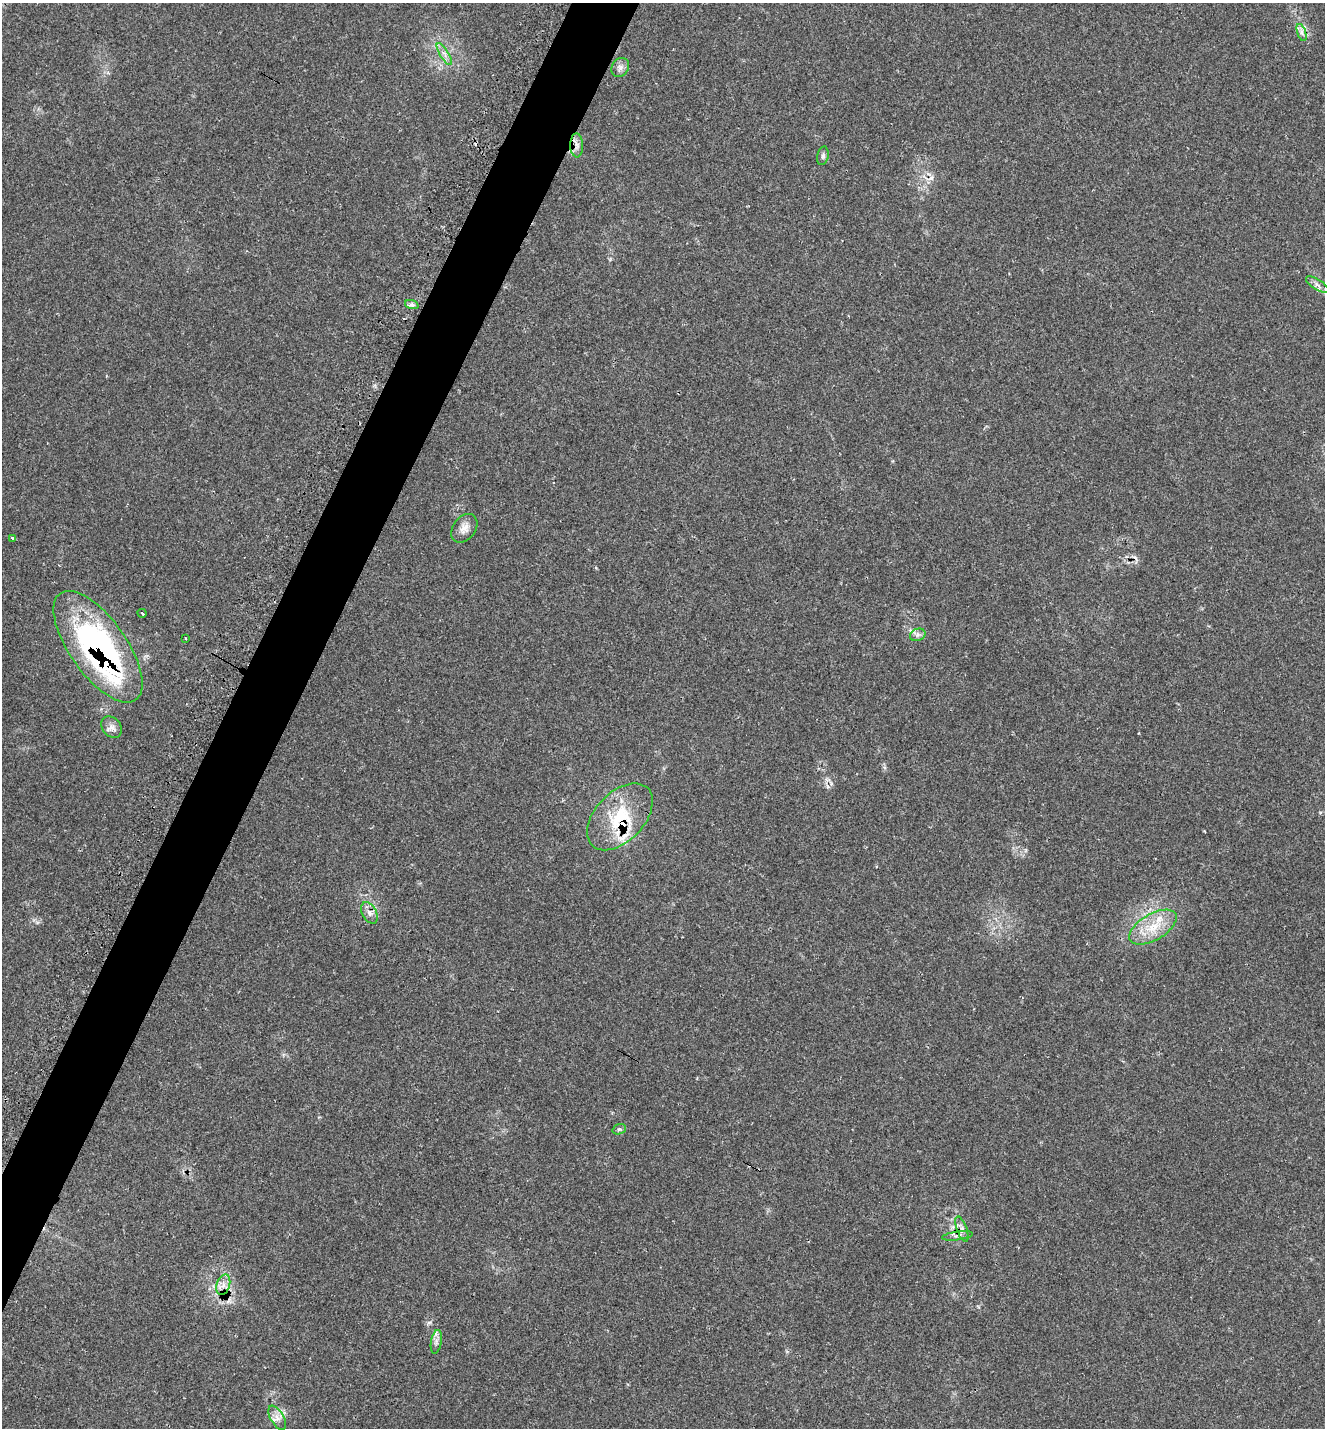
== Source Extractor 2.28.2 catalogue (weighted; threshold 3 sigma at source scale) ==
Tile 7 of 4 x 4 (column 3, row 2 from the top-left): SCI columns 3039-4361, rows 2901-4326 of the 5847 x 5836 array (HDU 1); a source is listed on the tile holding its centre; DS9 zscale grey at full resolution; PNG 1327 x 1430 px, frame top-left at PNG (2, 3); each listed source drawn as its Kron ellipse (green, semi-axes under 4 px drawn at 4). Shown black and unused: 4% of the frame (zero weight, under 2 of 3 exposures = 3% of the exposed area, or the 3 px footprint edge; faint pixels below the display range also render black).
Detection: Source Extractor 2.28.2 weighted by HDU 2 'WHT'; one run over the whole footprint, this tile lists its part. Background 0.0577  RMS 0.0057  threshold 0.0259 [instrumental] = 3 sigma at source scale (4.5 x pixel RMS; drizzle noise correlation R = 1.50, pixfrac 1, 0.05/0.05 arcsec/px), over >= 5 px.
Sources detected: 31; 5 cosmic-ray / hot-pixel residue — neither listed nor drawn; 3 inside a brighter listed object's ellipse — not listed separately; the other 23 listed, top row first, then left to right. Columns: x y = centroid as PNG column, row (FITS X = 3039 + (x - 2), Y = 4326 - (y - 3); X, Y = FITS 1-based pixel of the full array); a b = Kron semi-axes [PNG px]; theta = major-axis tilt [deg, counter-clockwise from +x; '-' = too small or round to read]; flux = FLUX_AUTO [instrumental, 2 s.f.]
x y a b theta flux
1302 32 9 4 -71 1.7
444 54 13 4 -58 2.6
620 67 10 8 56 2.7
577 145 12 6 -88 2.9
823 156 9 5 78 1.6
1317 285 13 5 -32 2.5
412 305 7 4 -19 1.3
464 528 16 11 54 4.8
12 538 3 3 - 2.1
142 613 4 3 - 3.6
918 635 8 6 21 1.8
185 638 3 2 - 0.92
98 647 65 28 -55 160
111 727 12 9 -49 3.3
620 817 40 24 46 33
369 913 11 7 -62 3
1153 927 26 13 31 15
619 1129 7 5 19 1.1
962 1229 13 5 -70 2.5
957 1236 15 2 8 1.5
223 1285 10 6 72 3.4
436 1342 12 5 79 2.3
277 1418 13 6 -60 3.6
Overlapping masked pixels (flux is a lower limit): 5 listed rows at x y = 1302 32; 577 145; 98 647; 620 817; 369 913
Unlisted compact peaks at least as high as the median listed source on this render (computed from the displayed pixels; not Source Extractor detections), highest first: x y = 430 1322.